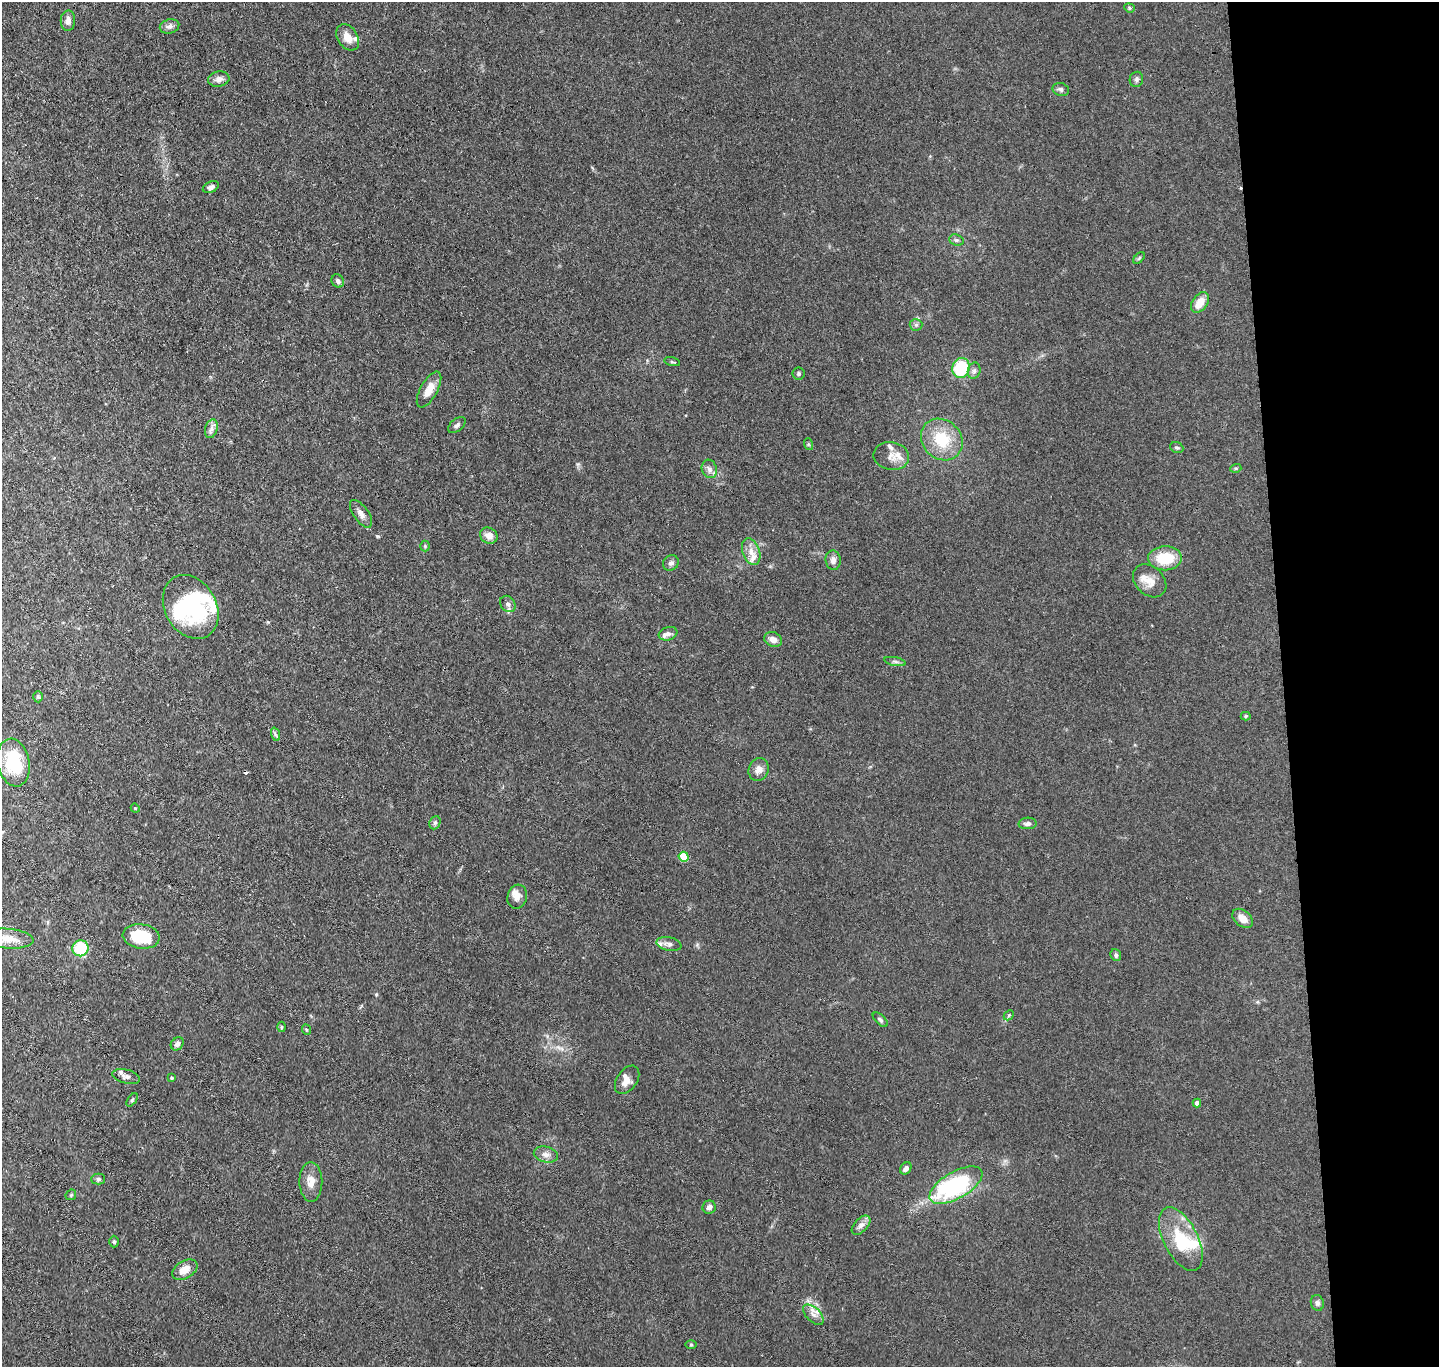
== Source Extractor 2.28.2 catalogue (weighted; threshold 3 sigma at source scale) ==
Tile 6 of 3 x 3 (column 3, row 2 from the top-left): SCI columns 2932-4368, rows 1491-2855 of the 4423 x 4346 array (HDU 1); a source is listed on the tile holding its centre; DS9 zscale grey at full resolution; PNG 1441 x 1369 px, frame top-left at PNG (2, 2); each listed source drawn as its Kron ellipse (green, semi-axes under 4 px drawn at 4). Shown black and unused: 11% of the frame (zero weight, under 3 of 4 exposures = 5% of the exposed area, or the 3 px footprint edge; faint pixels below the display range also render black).
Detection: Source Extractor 2.28.2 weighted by HDU 2 'WHT'; one run over the whole footprint, this tile lists its part. Background 0.0905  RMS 0.0073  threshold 0.0327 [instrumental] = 3 sigma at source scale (4.5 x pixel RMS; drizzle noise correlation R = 1.50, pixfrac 1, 0.05/0.05 arcsec/px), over >= 5 px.
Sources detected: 95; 4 inside a brighter object's white glare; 2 cosmic-ray / hot-pixel residue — neither listed nor drawn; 10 inside a brighter listed object's ellipse — not listed separately; the other 79 listed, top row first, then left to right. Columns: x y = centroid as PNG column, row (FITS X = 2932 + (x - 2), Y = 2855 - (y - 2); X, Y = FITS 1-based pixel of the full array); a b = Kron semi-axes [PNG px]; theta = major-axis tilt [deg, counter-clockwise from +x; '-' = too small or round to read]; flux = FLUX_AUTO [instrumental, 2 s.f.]
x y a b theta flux
1129 8 5 4 - 0.92
68 21 10 7 88 4.3
170 26 10 7 15 3
348 37 14 10 -58 7.2
219 79 11 7 10 3.7
1136 79 8 6 77 1.9
1061 89 8 6 -16 2
211 187 8 5 25 2.6
956 240 7 5 -20 1.5
1139 258 7 4 46 0.99
338 281 7 6 - 2.2
1200 302 11 7 53 10
916 325 6 6 - 1.5
672 362 8 3 -13 0.91
961 368 10 8 71 37
974 371 8 6 76 2.1
799 374 6 6 - 1.4
429 390 20 8 61 8.5
457 425 10 6 40 2
211 429 10 6 72 3.1
942 440 22 19 -44 27
808 444 6 4 -71 0.86
1177 448 7 5 -21 1.4
891 456 18 14 -8 7.6
1236 468 5 3 - 0.85
709 469 9 7 -72 3.1
361 514 16 7 -55 4.6
489 536 9 7 -30 5.5
425 546 5 5 - 1
751 552 14 8 -70 6.1
1165 558 17 12 1 24
833 560 10 7 -86 3.7
671 563 8 7 - 2.4
1150 581 19 14 -44 8.6
508 604 9 7 -50 2.6
191 607 34 25 -60 65
668 634 9 6 17 2.6
773 639 9 7 -20 4.5
895 662 11 4 -11 1.6
38 697 6 5 - 0.95
1246 716 5 4 - 0.9
275 734 7 4 -71 1.4
14 763 24 16 -78 36
759 770 11 10 - 4.7
135 808 4 3 - 0.61
435 823 7 5 67 1.5
1028 823 9 6 3 2.5
684 857 5 5 - 24
517 897 12 9 74 5
1243 918 12 8 -39 7
141 936 18 12 -7 33
8 939 25 10 -4 12
669 944 13 6 -13 3
80 948 8 8 - 30
1116 955 6 5 - 1.8
1009 1015 6 4 46 1.1
880 1020 9 5 -44 1.6
282 1027 5 3 - 0.85
307 1030 5 3 - 0.63
177 1044 7 5 46 3
126 1076 14 7 -15 3.4
172 1078 4 4 - 1.2
627 1080 16 10 55 6
132 1100 8 4 55 1.1
1197 1103 4 4 - 3
546 1154 12 8 -13 4
906 1168 6 5 - 2.7
98 1179 7 5 1 1.6
311 1182 20 11 -89 7.7
956 1185 29 13 30 87
71 1195 6 4 44 1
709 1207 7 6 - 2.2
861 1225 11 6 47 3.7
1181 1239 34 17 -63 28
114 1242 6 5 - 1.1
185 1270 14 8 32 8.2
1317 1303 8 6 -76 2.1
813 1315 12 7 -45 4.2
691 1345 6 4 0 0.89
Isophote crosses this tile's border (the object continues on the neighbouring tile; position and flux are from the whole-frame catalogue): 1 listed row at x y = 8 939
Unlisted compact peaks at least as high as the median listed source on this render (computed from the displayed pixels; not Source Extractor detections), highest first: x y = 377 536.